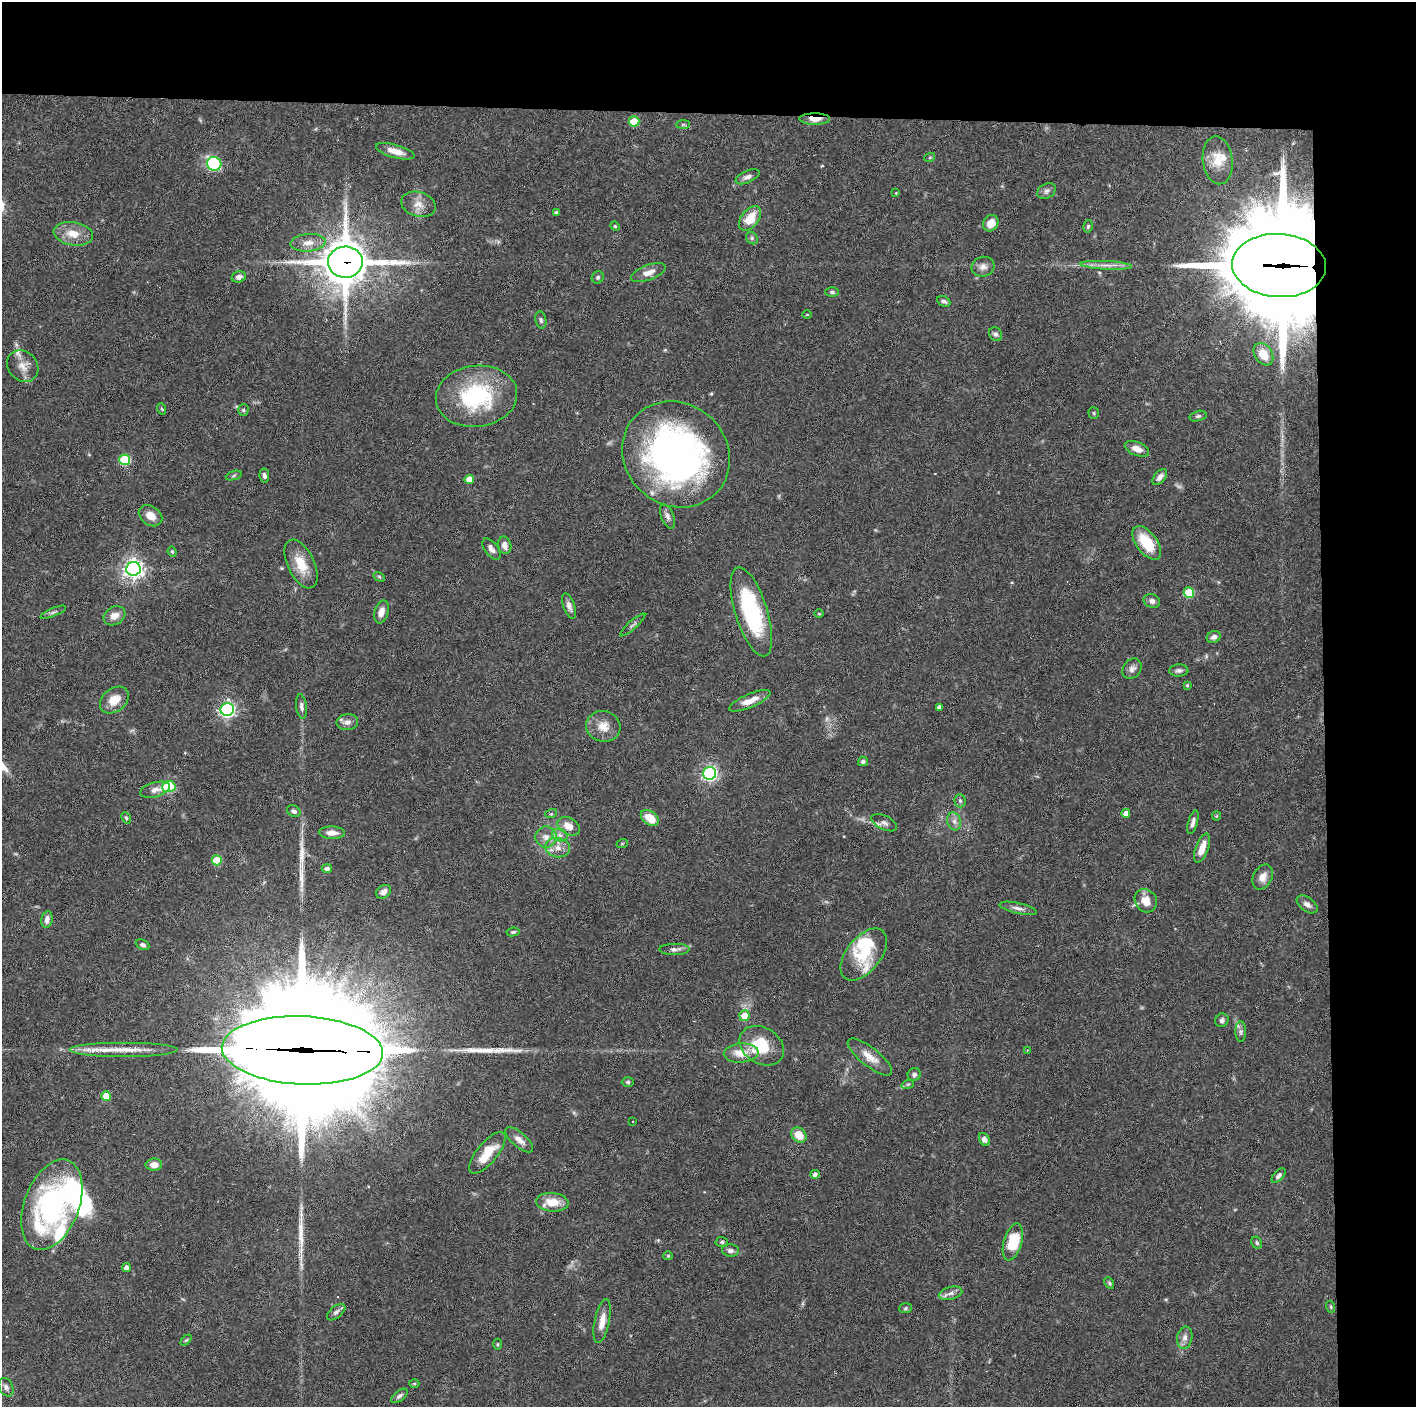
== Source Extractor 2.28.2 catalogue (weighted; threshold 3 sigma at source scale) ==
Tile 3 of 3 x 3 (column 3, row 1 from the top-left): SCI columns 2829-4242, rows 2812-4216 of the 4242 x 4218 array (HDU 1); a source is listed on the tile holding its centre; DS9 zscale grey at full resolution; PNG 1418 x 1409 px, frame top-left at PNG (2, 2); each listed source drawn as its Kron ellipse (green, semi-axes under 4 px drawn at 4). Shown black and unused: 14% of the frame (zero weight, under 3 of 6 exposures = <1% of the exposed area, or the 3 px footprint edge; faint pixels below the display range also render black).
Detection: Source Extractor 2.28.2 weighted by HDU 2 'WHT'; one run over the whole footprint, this tile lists its part. Background 0.0524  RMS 0.0025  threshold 0.0103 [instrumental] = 3 sigma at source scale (4.09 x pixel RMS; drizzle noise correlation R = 1.36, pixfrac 0.8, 0.05/0.05 arcsec/px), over >= 5 px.
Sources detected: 162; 2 too faint to see at this stretch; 1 inside a brighter object's white glare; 4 long thin detections or spike segments (spike, bleed or trail) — neither listed nor drawn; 7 inside a brighter listed object's ellipse — not listed separately; the other 148 listed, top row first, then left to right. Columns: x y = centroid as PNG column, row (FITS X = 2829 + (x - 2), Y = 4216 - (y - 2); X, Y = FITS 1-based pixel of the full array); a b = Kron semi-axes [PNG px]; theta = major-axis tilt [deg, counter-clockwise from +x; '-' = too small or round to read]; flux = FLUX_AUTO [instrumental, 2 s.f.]
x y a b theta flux
815 119 15 5 -1 2.3
634 121 5 5 - 6.7
683 124 7 4 1 0.44
395 151 20 6 -16 2.6
930 157 5 3 - 0.24
1218 160 24 15 -83 5
214 164 7 6 - 25
748 177 13 6 25 1.1
1047 191 10 7 27 0.84
896 193 3 3 - 0.18
418 204 17 12 -17 2.7
556 213 3 3 - 0.44
750 218 14 8 52 4.9
991 223 8 7 - 3
615 226 5 4 - 0.28
1088 226 6 4 75 0.42
73 234 20 11 -9 3.9
752 238 6 5 - 0.46
308 243 17 9 5 2.3
345 262 17 15 2 870
1106 265 26 4 -3 1.9
1279 265 47 31 -3 6100
983 267 11 10 - 1.5
648 272 18 7 21 2.1
239 277 7 5 15 0.99
598 277 6 5 - 0.54
832 292 7 5 0 0.49
944 301 7 5 -25 0.67
807 315 4 3 - 0.17
541 320 8 5 -80 0.56
996 334 7 6 - 0.64
1263 354 12 8 -57 3.8
23 366 17 14 -49 2.7
476 396 41 30 7 23
162 409 6 3 -70 0.28
243 410 6 5 - 0.38
1094 413 6 5 - 0.32
1198 416 8 5 14 0.52
1137 449 13 7 -21 2
676 454 56 51 -40 98
125 460 5 5 - 15
234 475 8 3 19 0.39
264 475 7 4 -80 0.7
1160 477 9 5 50 1.2
469 479 5 4 - 2.5
150 516 13 9 -35 2.4
667 516 13 6 -69 1
1147 543 19 10 -53 7.5
505 545 9 6 -78 1.6
491 549 12 6 -52 1.3
172 552 5 4 - 0.29
301 564 26 13 -64 5.4
133 569 7 7 - 130
379 577 6 4 -31 0.34
1189 592 5 5 - 11
1152 601 8 7 - 0.91
569 606 13 5 -71 1.1
53 612 13 3 22 0.61
381 612 12 7 74 1.9
751 612 46 16 -72 24
819 614 5 3 - 0.2
114 616 11 9 31 2.1
633 625 16 3 41 0.58
1214 637 7 5 24 0.92
1132 669 11 8 52 1.2
1179 670 9 6 3 0.76
1187 685 4 4 - 0.29
114 700 16 11 38 3.4
750 701 22 6 23 3.2
302 707 12 5 -81 0.83
939 707 4 4 - 0.78
227 710 7 6 - 60
347 722 11 8 6 1.2
603 726 17 15 -15 3.2
863 761 5 4 - 0.54
710 773 6 6 - 64
169 787 6 5 - 14
155 790 15 7 15 1.4
960 801 6 5 - 0.51
294 811 7 5 -31 0.79
1126 813 4 4 - 1.4
551 814 6 4 18 0.3
1216 816 4 4 - 0.26
126 818 6 4 -67 0.35
650 818 10 6 -37 4.4
954 821 9 6 -74 1
1193 822 12 4 74 0.93
884 823 14 7 -26 1
569 826 12 8 -30 2.7
332 833 13 6 -3 1.8
560 835 8 6 -21 0.89
546 837 10 10 - 1.8
622 844 6 3 20 0.24
558 848 12 9 -8 2.1
1202 848 15 6 70 2.7
217 860 5 5 - 7.9
327 869 5 4 - 0.79
1263 877 13 9 64 2
384 892 8 6 35 1.5
1146 901 12 10 -56 2.9
1307 904 12 7 -36 1.2
1018 908 19 5 -12 1.3
47 919 8 5 79 1.4
513 932 6 4 9 0.44
142 945 7 5 -23 0.64
674 949 15 5 0 0.97
864 954 30 17 51 7.9
744 1016 5 5 - 4.1
1222 1020 7 6 - 0.63
1241 1032 10 5 -90 0.74
762 1046 23 18 -32 8.7
124 1050 54 7 0 5.2
302 1050 81 34 -2 13000
1027 1050 3 2 - 0.21
741 1053 17 9 4 3.7
870 1057 27 9 -38 3.3
914 1075 7 6 - 0.61
628 1082 6 5 - 0.39
908 1084 6 4 18 0.32
106 1096 5 4 - 4.5
633 1121 3 2 - 0.17
799 1135 8 6 -43 3.7
984 1139 7 5 -59 1.1
519 1140 17 7 -41 1.7
487 1153 26 10 50 5.4
154 1165 8 6 1 1.8
815 1174 4 4 - 0.95
1279 1176 9 5 48 0.76
552 1202 16 9 -5 4.1
52 1205 47 27 69 48
722 1242 6 5 - 0.45
1013 1242 19 9 74 7.7
1257 1243 6 5 - 0.45
730 1250 8 6 -5 0.91
668 1256 4 4 - 0.26
126 1268 4 4 - 0.93
1109 1283 6 4 -62 0.37
950 1293 12 6 15 1.2
1331 1307 6 3 -72 0.32
905 1308 6 5 - 0.4
336 1312 11 6 39 0.82
602 1321 22 7 78 2.9
1185 1338 11 7 80 1.3
186 1340 6 4 43 0.33
497 1344 5 3 - 0.25
414 1384 5 3 - 0.26
6 1387 10 7 -64 0.87
399 1396 9 5 38 0.66
Overlapping masked pixels (flux is a lower limit): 4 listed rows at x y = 815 119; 345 262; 1279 265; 302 1050